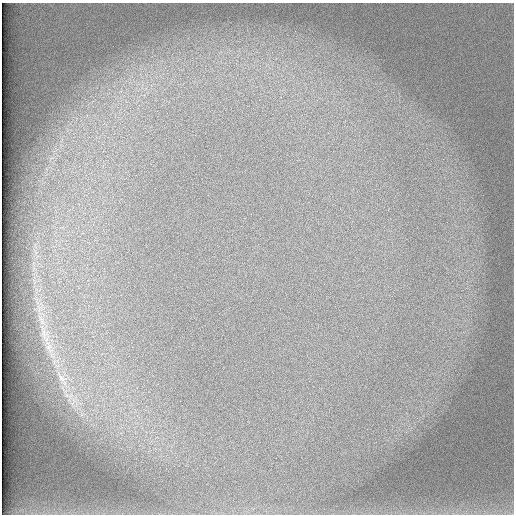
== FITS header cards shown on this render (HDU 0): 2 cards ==
NAXIS1  =                  512 /
NAXIS2  =                  512 /

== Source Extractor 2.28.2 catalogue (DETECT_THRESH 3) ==
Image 512 x 512 px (HDU 0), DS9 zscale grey, 1 PNG px = 1 image px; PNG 516 x 516 px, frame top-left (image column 1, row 512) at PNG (2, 3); no overlay
Background 101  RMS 3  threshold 9.13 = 3 sigma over >= 5 px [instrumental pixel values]
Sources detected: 4; all 4 listed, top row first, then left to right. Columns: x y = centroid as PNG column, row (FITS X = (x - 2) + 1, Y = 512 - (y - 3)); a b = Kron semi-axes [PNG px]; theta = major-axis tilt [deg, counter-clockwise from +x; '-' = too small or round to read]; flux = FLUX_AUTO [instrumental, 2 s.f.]
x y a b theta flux
41 320 15 5 -67 1400
44 334 17 5 -83 1500
48 346 14 9 -85 2000
61 378 23 9 -54 3200